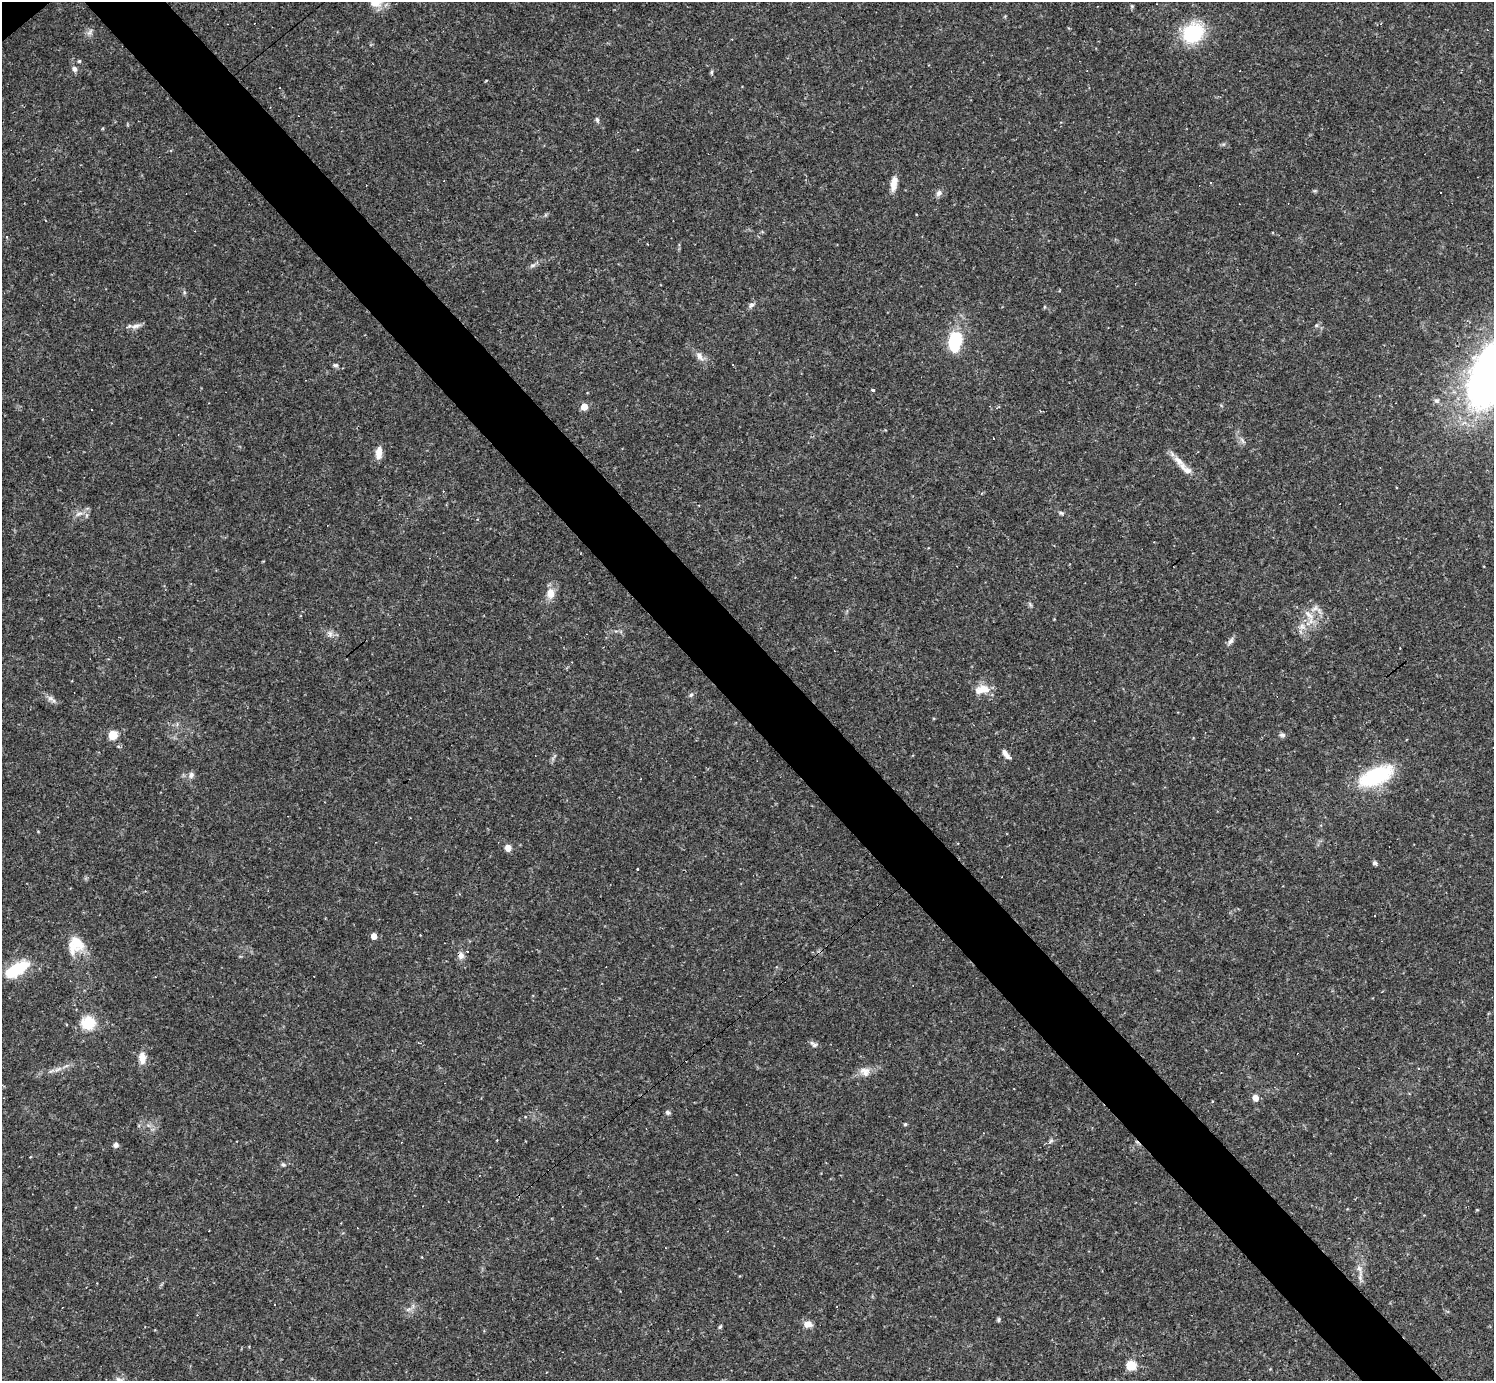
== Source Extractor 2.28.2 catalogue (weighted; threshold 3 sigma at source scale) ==
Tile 6 of 4 x 4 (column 2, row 2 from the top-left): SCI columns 1497-2988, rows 3050-4428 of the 5974 x 5972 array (HDU 1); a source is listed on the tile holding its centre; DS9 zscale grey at full resolution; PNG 1496 x 1383 px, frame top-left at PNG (2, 2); no overlay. Shown black and unused: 5% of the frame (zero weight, under 2 of 3 exposures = <1% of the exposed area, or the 3 px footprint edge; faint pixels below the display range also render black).
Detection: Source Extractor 2.28.2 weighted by HDU 2 'WHT'; one run over the whole footprint, this tile lists its part. Background 0.0633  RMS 0.0061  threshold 0.0274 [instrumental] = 3 sigma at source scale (4.5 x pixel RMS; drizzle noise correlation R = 1.50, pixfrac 1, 0.05/0.05 arcsec/px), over >= 5 px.
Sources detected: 86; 15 cosmic-ray / hot-pixel residue — not listed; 2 inside a brighter listed object's ellipse — not listed separately; the other 69 listed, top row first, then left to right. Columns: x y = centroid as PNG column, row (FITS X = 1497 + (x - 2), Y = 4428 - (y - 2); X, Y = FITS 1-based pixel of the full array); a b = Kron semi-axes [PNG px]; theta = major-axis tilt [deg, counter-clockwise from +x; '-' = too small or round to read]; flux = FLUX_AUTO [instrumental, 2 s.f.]
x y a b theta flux
375 2 18 14 -19 8.7
90 32 11 4 48 1.8
1193 33 20 17 37 38
79 61 4 4 - 0.78
75 69 8 6 -68 2
711 72 6 4 89 0.86
280 88 2 2 - 0.43
597 120 7 4 -64 1.2
894 183 19 7 79 5.7
1210 183 3 3 - 1.8
939 193 9 7 47 2.2
7 237 3 3 - 2.3
533 265 7 4 18 1.2
751 305 8 6 43 1.7
1044 307 5 3 - 0.57
1316 325 6 5 - 0.96
136 326 14 6 16 3
955 341 12 8 80 44
699 356 15 7 -54 3.6
335 365 8 5 -9 1.2
1492 375 65 37 62 310
873 390 3 3 - 1.3
1437 401 7 5 0 1.4
584 407 5 5 - 12
997 408 4 3 - 0.74
92 410 2 2 - 0.5
379 453 14 7 87 5.8
1186 469 23 8 -38 5.9
79 513 11 4 11 2
1061 513 7 5 -22 1
550 593 12 9 -89 6.5
1315 608 11 5 36 2.4
1309 615 17 6 -35 4.7
1302 626 7 7 - 2.4
330 633 8 5 -59 2.1
1230 641 12 5 57 2.1
982 689 20 10 9 8.1
691 695 6 5 - 1.1
50 698 9 7 5 2.1
113 735 6 6 - 13
1282 735 9 5 -6 1.5
1007 756 12 6 -41 2.8
191 775 9 7 68 2.2
1376 776 42 19 23 43
508 848 7 7 - 4
1375 863 5 5 - 1.3
374 936 5 4 - 6.5
77 942 25 17 90 14
813 952 4 2 - 0.42
461 955 9 7 85 3
17 969 28 12 30 27
155 977 3 2 - 0.44
88 1023 17 16 - 14
814 1044 12 6 -35 1.8
142 1058 14 8 -87 6.1
1418 1068 3 3 - 1.1
57 1069 10 3 21 2
865 1072 13 12 - 5
1255 1098 8 7 - 2.8
668 1112 6 5 - 1.4
905 1124 4 4 - 0.79
116 1145 6 6 - 2
283 1165 6 4 -8 1
1359 1268 9 5 -53 2
999 1319 5 5 - 0.97
808 1324 10 8 -4 4.2
720 1327 6 4 62 0.89
1131 1365 8 8 - 11
119 1380 12 6 -22 2.4
Isophote crosses this tile's border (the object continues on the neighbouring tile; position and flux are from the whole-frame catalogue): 3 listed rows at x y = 375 2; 1492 375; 119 1380